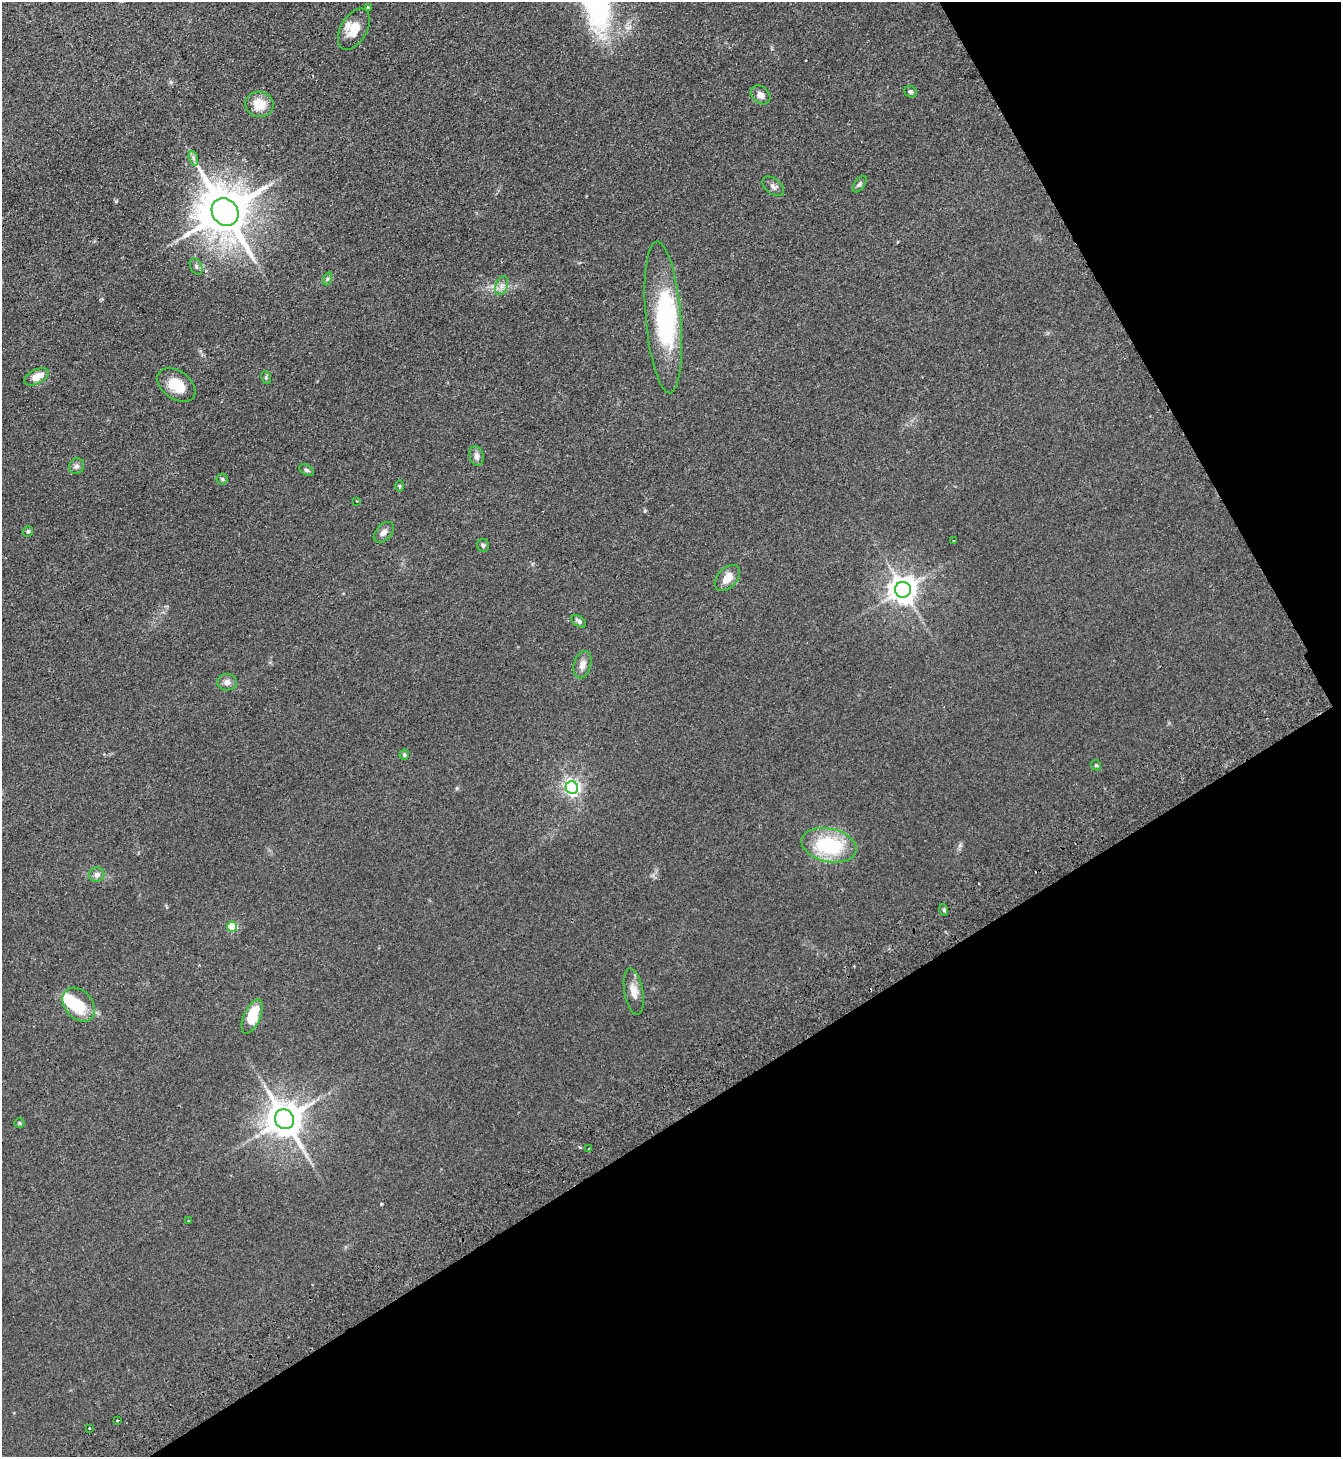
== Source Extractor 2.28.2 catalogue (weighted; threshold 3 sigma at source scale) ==
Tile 12 of 4 x 4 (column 4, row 3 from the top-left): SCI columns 4345-5683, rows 1506-2960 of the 5875 x 5919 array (HDU 1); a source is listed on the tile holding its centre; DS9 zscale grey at full resolution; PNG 1343 x 1459 px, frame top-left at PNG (2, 2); each listed source drawn as its Kron ellipse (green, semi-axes under 4 px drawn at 4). Shown black and unused: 30% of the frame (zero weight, under 2 of 3 exposures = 3% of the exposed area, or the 3 px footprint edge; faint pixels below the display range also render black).
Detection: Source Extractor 2.28.2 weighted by HDU 2 'WHT'; one run over the whole footprint, this tile lists its part. Background 0.0653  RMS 0.0095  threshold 0.0429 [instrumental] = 3 sigma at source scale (4.5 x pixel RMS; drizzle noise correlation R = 1.50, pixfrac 1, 0.05/0.05 arcsec/px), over >= 5 px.
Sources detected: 52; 2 inside a brighter object's white glare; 2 cosmic-ray / hot-pixel residue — neither listed nor drawn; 1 inside a brighter listed object's ellipse — not listed separately; the other 47 listed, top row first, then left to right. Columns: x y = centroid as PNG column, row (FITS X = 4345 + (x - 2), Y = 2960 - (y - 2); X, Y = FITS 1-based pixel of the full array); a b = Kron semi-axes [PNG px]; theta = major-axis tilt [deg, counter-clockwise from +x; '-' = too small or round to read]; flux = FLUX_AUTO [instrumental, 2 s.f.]
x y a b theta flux
368 7 3 3 - 4.3
354 29 23 13 60 14
911 92 6 5 - 1.7
761 95 11 8 -41 5.5
259 104 14 12 -10 16
193 158 7 4 -72 2.2
859 184 9 5 53 2.2
773 186 12 7 -39 3.8
225 212 14 12 -54 4800
196 267 8 5 -64 2.6
327 279 7 4 71 1.5
502 286 10 6 70 4.2
663 317 76 17 -85 97
36 377 13 7 26 11
266 378 7 4 -80 1.5
176 385 21 14 -35 21
477 456 10 7 -79 4.6
77 466 8 7 - 3.1
306 470 8 5 -27 1.9
222 479 5 5 - 1.6
399 486 6 4 90 1.2
357 501 2 2 - 0.61
28 531 5 5 - 1.7
384 532 12 7 46 5.3
953 541 2 2 - 0.91
483 545 6 6 - 2
727 578 15 9 48 11
903 590 8 8 - 1100
579 621 8 5 -36 2.5
582 665 14 8 75 6.5
227 682 10 8 -1 4.9
404 755 5 4 - 1.7
1096 765 5 4 - 1.4
572 788 6 6 - 270
829 845 28 16 -12 65
97 875 8 7 - 4.6
944 910 6 3 -73 1.3
232 926 5 5 - 44
634 992 23 9 -80 9.6
79 1005 19 14 -49 30
252 1016 18 8 66 29
284 1119 10 9 - 2300
20 1123 5 4 - 1.3
589 1148 3 2 - 1.3
189 1221 4 2 - 0.73
117 1421 3 3 - 2.1
90 1428 3 2 - 2.3